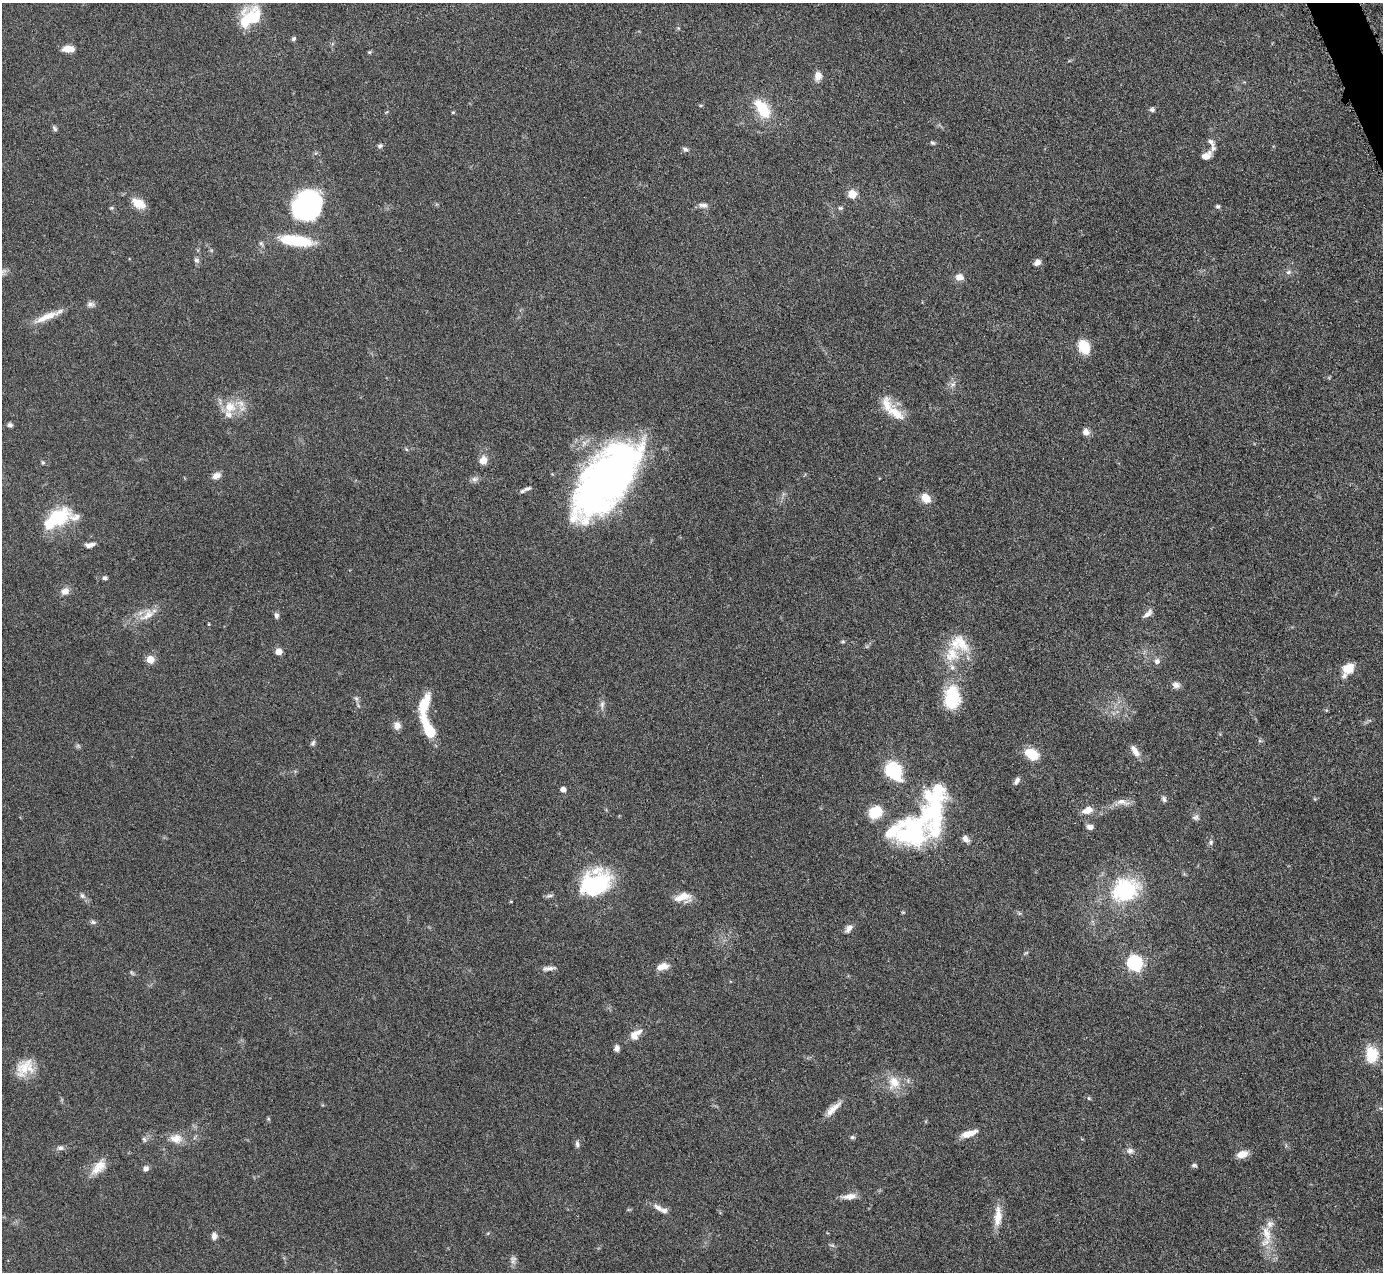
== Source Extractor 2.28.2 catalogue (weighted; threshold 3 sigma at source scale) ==
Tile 10 of 4 x 4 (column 2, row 3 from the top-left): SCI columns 1385-2765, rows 1554-2823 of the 5530 x 5515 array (HDU 1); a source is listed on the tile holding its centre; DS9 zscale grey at full resolution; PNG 1385 x 1274 px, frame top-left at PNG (2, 3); no overlay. Shown black and unused: <1% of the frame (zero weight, under 4 of 8 exposures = <1% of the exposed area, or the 3 px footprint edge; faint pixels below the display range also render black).
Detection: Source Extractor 2.28.2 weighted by HDU 2 'WHT'; one run over the whole footprint, this tile lists its part. Background 0.0476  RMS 0.0039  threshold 0.0158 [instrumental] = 3 sigma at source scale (4.09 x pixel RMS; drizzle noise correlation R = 1.36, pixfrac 0.8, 0.05/0.05 arcsec/px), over >= 5 px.
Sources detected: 140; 1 too faint to see at this stretch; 4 inside a brighter object's white glare — not listed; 17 inside a brighter listed object's ellipse — not listed separately; the other 118 listed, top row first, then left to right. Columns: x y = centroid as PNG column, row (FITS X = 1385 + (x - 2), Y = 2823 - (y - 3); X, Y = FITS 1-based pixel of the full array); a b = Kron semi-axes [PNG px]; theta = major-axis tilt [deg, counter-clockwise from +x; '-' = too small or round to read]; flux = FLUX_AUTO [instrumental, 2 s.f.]
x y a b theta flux
254 18 27 22 -80 13
293 39 6 5 - 0.71
68 49 11 6 -4 4.6
369 52 5 4 - 0.48
818 76 11 8 80 2.8
701 105 5 3 - 0.35
763 109 23 11 -53 13
1152 109 7 6 - 0.82
453 112 5 3 - 0.38
55 129 8 5 -64 0.76
1211 142 10 6 -50 1.5
933 143 7 5 -29 0.63
380 146 7 6 - 0.82
685 149 8 5 -20 0.84
1206 156 11 7 34 3.1
852 194 5 5 - 13
138 203 15 9 -29 6.2
307 205 27 22 50 71
703 205 14 6 -8 1.6
1218 206 5 5 - 0.7
112 208 6 5 - 0.52
840 208 6 5 - 0.59
296 240 41 12 -7 17
196 260 7 7 - 1
1037 262 8 6 48 2.1
3 271 12 6 27 1.3
1288 272 7 5 21 0.95
959 277 9 8 - 2.8
91 304 11 7 -4 1.3
46 317 34 8 23 5.8
1084 347 11 8 -70 12
953 384 8 6 13 1.3
230 407 18 16 -10 7.3
896 413 28 12 -32 7
10 425 7 5 0 0.9
1086 432 9 8 - 1.9
483 460 8 8 - 3.5
43 462 5 4 - 0.52
216 476 10 7 21 2.1
475 479 10 7 7 1.3
605 480 72 36 55 180
527 489 13 5 23 1.3
926 498 13 10 -48 3.8
57 518 34 16 33 19
90 545 11 5 9 1.9
105 578 6 5 - 0.82
65 591 10 9 - 2.3
1148 613 13 6 43 2
147 615 26 10 30 5.3
276 615 8 5 -83 1.1
209 624 5 3 - 0.28
843 641 5 5 - 0.48
279 651 5 5 - 5.2
951 654 32 19 65 12
150 660 5 5 - 9.4
1157 661 9 8 - 1.4
1348 668 13 10 37 6.7
1176 685 9 8 - 1.9
952 698 27 18 89 16
356 699 8 5 -69 0.91
602 705 13 6 86 1.5
424 706 34 11 78 10
397 726 10 9 - 2
429 730 18 9 -62 12
1260 741 6 4 -19 0.52
313 743 8 5 61 0.82
1135 752 14 8 -51 2.5
1032 754 14 9 -28 8.6
893 770 12 9 -53 34
1017 781 10 5 64 1.3
563 789 5 4 - 2.6
937 790 25 16 -64 12
1164 799 9 6 -74 0.95
1315 799 6 3 -71 0.34
1122 802 18 7 -9 2.6
1088 810 12 8 21 3.2
1196 817 9 8 - 1.2
1090 827 6 5 - 2.2
912 832 64 40 13 51
1211 842 7 6 - 0.91
595 883 36 27 27 33
1125 890 38 30 25 29
82 896 7 6 - 0.95
549 896 11 4 12 0.89
683 897 22 11 6 4.8
511 901 4 3 - 0.3
93 922 8 5 -11 0.87
849 928 12 7 50 1.8
1026 953 6 3 19 0.43
1135 963 7 6 - 78
664 966 12 8 -6 2.8
549 968 19 5 7 1.8
132 973 8 4 -54 0.52
635 1034 18 10 39 3.6
617 1048 8 6 86 1.4
1372 1054 19 14 -87 9.3
24 1068 27 16 55 7.6
894 1082 20 17 77 6.6
1089 1098 6 5 - 0.49
833 1109 25 8 44 3.7
969 1134 19 7 18 4.3
852 1137 6 5 - 0.62
176 1138 18 13 -1 4.3
144 1139 8 5 -70 0.79
577 1144 9 5 -88 1
60 1148 9 6 -1 1.3
1130 1151 10 8 2 1.5
1242 1154 13 8 16 3.4
1194 1165 7 4 -1 0.66
98 1167 25 12 44 5.6
146 1169 6 6 - 1.4
849 1196 19 7 5 3
657 1207 17 7 -35 2.2
998 1216 28 9 85 5.2
1267 1233 27 12 -79 7.4
214 1236 9 6 89 1.6
832 1245 10 3 -11 0.55
513 1260 11 8 87 1.4
Isophote crosses this tile's border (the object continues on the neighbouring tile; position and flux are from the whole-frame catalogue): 1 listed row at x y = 3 271